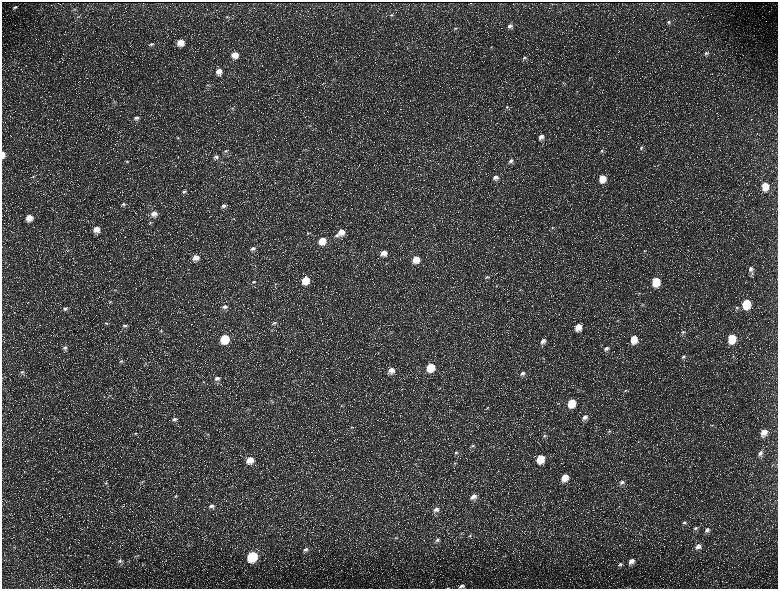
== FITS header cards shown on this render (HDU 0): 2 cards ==
NAXIS1  =                 1552 / length of data axis 1
NAXIS2  =                 1173 / length of data axis 2

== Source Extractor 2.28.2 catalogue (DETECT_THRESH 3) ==
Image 1552 x 1173 px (HDU 0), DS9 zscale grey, zoomed out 1/2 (1 PNG px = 2 x 2 image px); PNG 780 x 591 px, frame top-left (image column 1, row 1173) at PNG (2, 2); no overlay
Background 226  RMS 10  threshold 30.9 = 3 sigma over >= 5 px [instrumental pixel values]
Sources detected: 185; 36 cannot appear on this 1/2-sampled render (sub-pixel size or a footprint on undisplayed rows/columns) and are not listed; the other 149 listed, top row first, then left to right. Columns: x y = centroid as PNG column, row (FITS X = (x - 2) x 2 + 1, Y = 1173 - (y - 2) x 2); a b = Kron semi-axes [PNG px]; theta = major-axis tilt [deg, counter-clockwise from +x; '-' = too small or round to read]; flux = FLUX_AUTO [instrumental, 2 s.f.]
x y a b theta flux
471 3 2 1 - 540
15 7 5 3 - 3900
75 9 5 3 - 2300
392 15 6 3 11 2900
78 17 6 3 7 2700
227 17 5 4 - 3100
669 22 5 5 - 4000
510 26 6 5 - 6700
455 28 5 4 - 2800
180 42 7 7 - 26000
152 44 8 4 13 5600
491 47 4 2 - 1200
706 53 6 5 - 5500
235 55 8 7 - 25000
524 58 5 4 - 4300
336 61 4 4 - 2000
219 71 8 7 - 18000
589 78 3 3 - 1400
334 79 5 2 - 1600
563 83 3 2 - 1300
207 85 4 3 - 2200
577 91 4 2 - 1300
507 107 5 4 - 3200
232 108 6 4 5 3600
136 118 8 6 15 7600
310 125 4 3 - 2000
541 137 7 6 - 11000
178 138 5 4 - 3200
641 148 6 4 47 4400
305 149 3 2 - 1400
226 151 7 4 9 4300
601 151 6 4 26 3300
3 154 7 3 -87 15000
216 157 7 5 20 6300
127 161 5 4 - 2800
277 161 3 3 - 1400
511 161 7 5 12 6400
222 162 5 3 - 2000
658 165 4 2 - 1200
33 176 6 3 8 2800
495 177 7 7 - 11000
602 178 7 6 - 33000
765 186 7 5 -85 37000
184 192 6 4 4 4600
123 204 7 4 2 5200
224 206 7 5 26 6600
154 214 8 7 - 15000
29 218 8 7 - 23000
150 223 4 3 - 2100
552 228 4 4 - 2400
96 229 7 7 - 20000
341 232 8 7 - 21000
308 233 5 4 - 2400
336 235 7 4 8 5000
322 241 7 6 - 32000
253 248 7 5 10 6800
644 251 4 3 - 1800
383 253 6 6 - 16000
196 257 7 6 - 16000
416 259 7 6 - 29000
751 269 6 6 - 8200
752 273 6 3 61 3100
487 277 5 4 - 2700
305 280 7 6 - 41000
656 281 7 6 - 65000
254 282 7 4 24 4200
275 284 4 2 - 1600
115 290 5 3 - 2000
520 290 4 3 - 1700
639 293 4 2 - 1500
110 301 5 4 - 2400
643 304 5 3 - 1700
746 304 7 5 84 88000
225 307 7 5 14 8100
737 307 5 4 - 3800
65 308 7 5 -6 5900
617 320 4 3 - 2000
106 323 5 4 - 3100
274 323 6 4 13 4800
125 326 6 4 5 5200
578 327 8 6 71 25000
161 331 5 3 - 2100
683 332 5 4 - 3100
732 338 7 5 81 74000
225 339 6 6 - 90000
634 339 8 6 82 33000
543 341 7 6 - 12000
65 348 7 5 -10 7000
606 348 7 5 38 8300
733 356 4 3 - 1800
683 357 6 4 41 4700
121 361 6 4 2 3900
145 363 3 2 - 1200
430 367 7 6 - 62000
391 370 7 6 - 16000
22 372 6 6 - 5500
522 373 7 5 26 8100
217 378 7 5 10 8700
203 382 4 2 - 1200
134 387 4 3 - 2100
625 390 5 3 - 2400
271 400 4 2 - 1600
571 403 7 6 - 53000
342 406 4 3 - 2100
487 408 4 3 - 1900
585 417 8 6 42 11000
174 419 8 6 8 8100
712 425 4 3 - 1700
351 427 4 3 - 1900
609 431 5 4 - 3500
764 432 8 6 72 24000
136 433 5 4 - 3000
207 435 4 3 - 2200
544 436 6 4 32 4800
638 442 3 3 - 1400
472 446 6 4 26 3800
493 446 3 2 - 1000
456 453 5 4 - 3400
760 453 8 5 56 9400
540 459 7 6 - 53000
250 460 7 6 - 23000
455 463 4 3 - 2100
415 464 4 2 - 1600
773 464 5 2 - 1400
565 477 7 6 - 32000
142 481 4 3 - 2200
622 482 7 5 39 6800
106 483 5 3 - 2700
176 496 5 5 - 4200
473 496 7 5 26 13000
211 506 8 5 7 8600
436 509 7 6 - 10000
684 522 6 4 12 4500
695 528 7 4 35 5200
707 530 7 5 50 7500
461 533 4 2 - 1600
470 536 6 4 31 3600
396 538 4 4 - 2300
437 540 6 5 - 6300
189 546 3 3 - 1500
698 546 7 5 42 11000
14 547 4 2 - 1400
306 550 8 5 20 7800
137 556 3 2 - 1300
252 556 7 6 - 160000
120 561 6 5 - 5400
631 561 8 5 41 14000
620 564 7 4 26 4400
461 586 7 4 13 6900
At the frame edge (FLAGS 8, measured only in part): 2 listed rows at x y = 3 154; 461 586
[36 sub-pixel or undisplayed-footprint detections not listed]